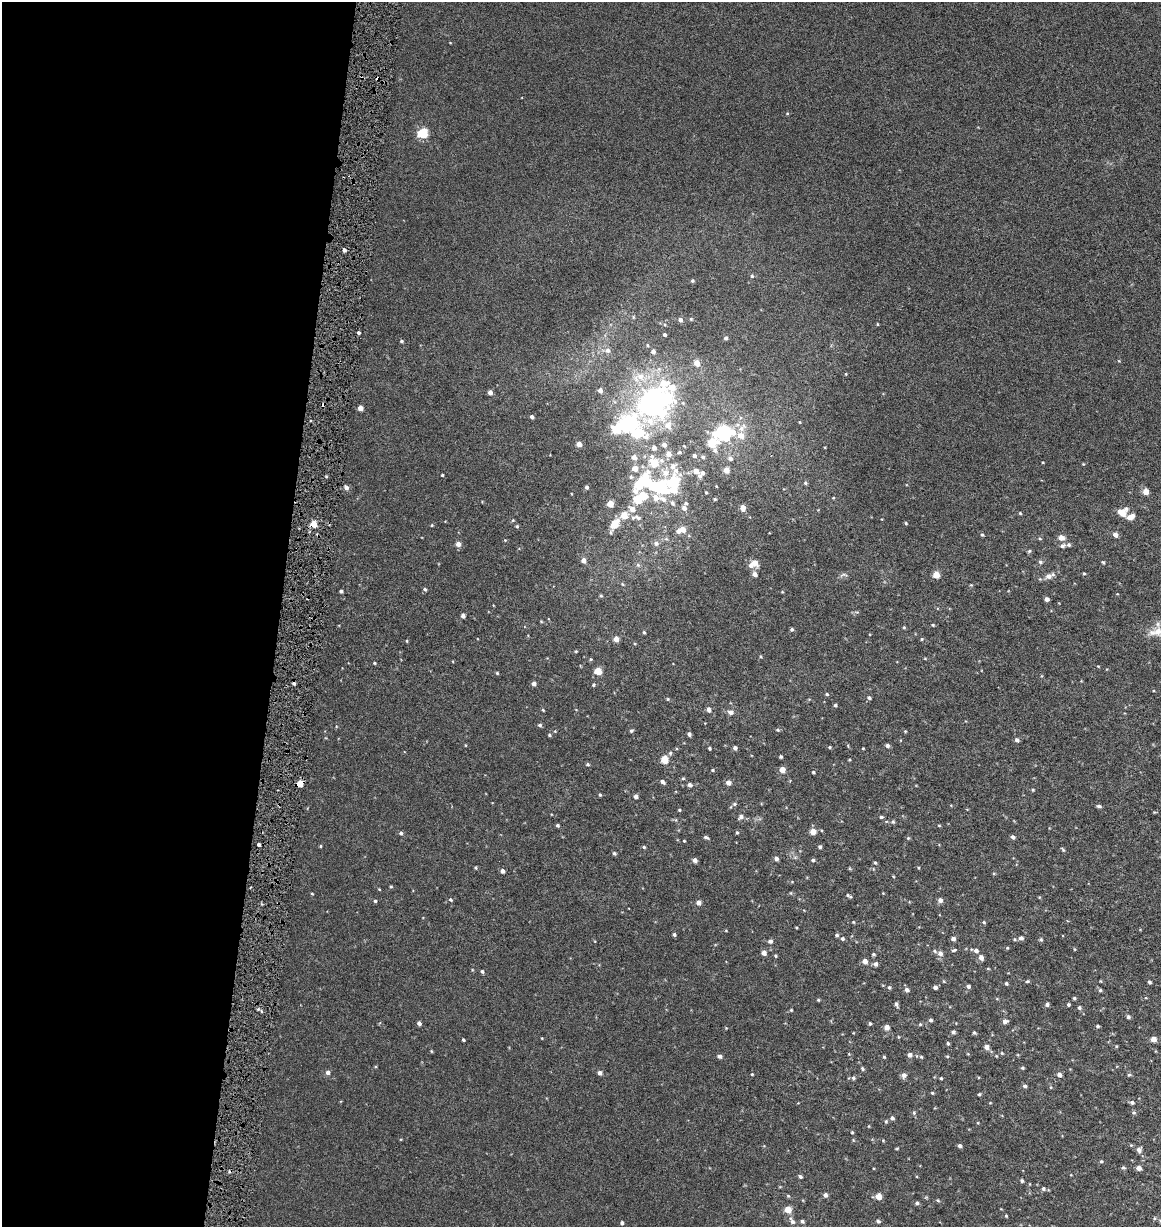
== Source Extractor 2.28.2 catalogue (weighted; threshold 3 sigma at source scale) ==
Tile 5 of 4 x 4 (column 1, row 2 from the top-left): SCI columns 287-1445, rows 2451-3675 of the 5150 x 4910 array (HDU 1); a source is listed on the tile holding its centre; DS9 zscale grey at full resolution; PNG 1163 x 1229 px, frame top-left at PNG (2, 2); no overlay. Shown black and unused: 24% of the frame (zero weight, under 3 of 6 exposures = <1% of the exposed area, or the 3 px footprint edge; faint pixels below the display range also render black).
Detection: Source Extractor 2.28.2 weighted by HDU 2 'WHT'; one run over the whole footprint, this tile lists its part. Background 0.00109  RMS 0.0025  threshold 0.0103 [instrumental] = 3 sigma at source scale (4.09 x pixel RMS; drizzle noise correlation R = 1.36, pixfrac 0.8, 0.0396/0.0396 arcsec/px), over >= 5 px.
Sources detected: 335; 7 inside a brighter object's white glare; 3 cosmic-ray / hot-pixel residue — not listed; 11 inside a brighter listed object's ellipse — not listed separately; the other 314 listed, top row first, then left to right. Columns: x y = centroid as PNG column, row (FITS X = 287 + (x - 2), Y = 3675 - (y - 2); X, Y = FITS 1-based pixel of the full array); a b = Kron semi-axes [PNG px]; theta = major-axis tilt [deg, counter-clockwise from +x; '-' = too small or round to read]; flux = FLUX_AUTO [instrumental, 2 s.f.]
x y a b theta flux
450 42 4 3 - 0.16
423 133 5 5 - 15
344 250 4 3 - 0.74
752 276 5 4 - 0.34
692 281 4 4 - 0.35
633 317 6 4 -89 0.25
691 319 5 4 - 0.27
680 320 5 5 - 0.82
877 324 4 3 - 0.19
359 333 3 3 - 0.63
664 335 4 3 - 0.44
726 338 5 4 - 0.55
401 341 4 4 - 0.35
647 345 5 4 - 0.31
608 350 8 7 - 1
653 351 5 5 - 0.94
697 363 5 5 - 2.4
846 374 4 4 - 0.19
640 377 17 12 -39 4.2
600 390 5 5 - 1.3
490 392 4 4 - 1.1
652 403 10 9 - 190
360 408 4 4 - 1.8
532 417 4 4 - 0.54
800 422 4 3 - 0.16
627 424 14 8 19 71
668 425 10 9 - 2
742 428 15 7 43 1.9
723 432 7 6 - 47
733 432 7 6 - 2.4
637 433 13 8 17 11
741 435 7 6 - 2.1
712 443 11 9 81 6.4
579 444 4 4 - 1.9
664 445 5 5 - 1
654 448 5 5 - 1
679 452 6 5 - 0.32
669 454 6 6 - 1.6
694 456 4 4 - 0.58
634 457 5 5 - 1.4
703 457 5 4 - 0.47
730 458 6 5 - 0.79
655 463 8 6 -29 5.2
1083 464 4 4 - 0.19
635 468 5 5 - 1.8
726 470 4 4 - 2.5
696 471 6 5 - 1.6
702 473 5 4 - 0.65
442 475 3 3 - 0.28
631 477 5 5 - 0.39
674 483 19 12 87 15
805 483 5 4 - 0.39
652 486 21 6 -26 15
661 486 9 6 -69 16
587 487 4 3 - 0.5
346 488 6 5 - 0.95
1146 491 5 4 - 2.6
706 492 3 3 - 0.23
658 498 33 10 -12 5
833 498 4 4 - 0.21
637 499 9 5 -73 6.9
715 499 4 3 - 0.26
610 504 4 4 - 3.2
743 508 5 4 - 2
632 509 8 6 -43 1.8
1122 512 10 9 - 3.3
1020 513 4 3 - 0.25
624 515 5 5 - 4.2
637 517 11 6 -29 0.98
1131 517 8 5 29 1.7
513 520 5 4 - 0.23
906 523 4 3 - 0.25
314 524 5 4 - 4.1
615 524 8 5 59 6.2
432 525 4 4 - 0.23
517 526 4 4 - 0.31
683 529 6 5 - 2.2
1115 534 5 4 - 1.4
982 535 5 4 - 0.32
1061 538 5 5 - 1.9
666 539 6 4 17 0.38
1040 539 6 4 -43 0.3
505 540 4 4 - 0.2
656 543 6 6 - 0.75
458 544 5 5 - 1.5
1062 546 7 5 22 0.65
1029 551 6 5 - 0.36
584 560 5 5 - 1.3
1040 562 6 5 - 0.54
1103 562 4 3 - 0.26
755 563 8 6 -52 2
638 565 7 5 -47 0.46
1084 573 4 3 - 0.25
755 574 6 5 - 1.1
843 575 12 4 7 0.62
936 575 5 4 - 3.3
1049 576 12 7 23 1.6
622 584 5 4 - 0.26
425 589 5 5 - 0.36
341 591 4 3 - 0.45
782 592 4 3 - 0.18
601 596 5 4 - 0.3
1046 599 4 4 - 0.9
463 616 4 4 - 0.93
541 621 5 3 - 0.21
933 625 4 3 - 0.26
904 627 4 4 - 0.24
792 629 4 4 - 0.41
1158 631 29 12 19 4
644 632 4 3 - 0.28
616 639 4 4 - 2
922 639 4 4 - 0.27
407 641 4 3 - 0.21
635 644 4 3 - 0.21
576 651 4 3 - 0.23
760 656 5 4 - 0.24
591 659 4 4 - 0.26
374 663 4 3 - 0.25
1098 666 4 3 - 0.16
598 671 5 5 - 5
497 673 4 4 - 0.28
534 684 4 4 - 1
593 685 4 4 - 0.31
827 694 5 4 - 0.29
869 698 5 4 - 0.47
668 699 4 4 - 0.25
835 705 4 4 - 0.39
543 710 4 3 - 0.22
709 710 5 4 - 1.1
731 712 7 6 - 0.9
540 725 5 4 - 0.45
778 730 5 4 - 0.35
555 731 4 4 - 0.2
631 731 5 4 - 0.36
689 734 4 3 - 0.6
549 735 4 4 - 0.34
1017 740 6 5 - 0.62
887 746 4 4 - 0.73
830 747 4 4 - 0.27
709 748 3 3 - 0.39
735 748 4 4 - 0.69
863 748 3 3 - 0.2
670 753 6 5 - 0.41
781 757 3 3 - 0.33
665 760 5 5 - 5.5
849 760 4 3 - 0.19
588 764 5 4 - 0.37
712 770 4 3 - 0.26
782 770 4 4 - 3
813 772 5 4 - 0.29
683 778 5 4 - 0.26
662 782 5 4 - 0.65
300 783 5 4 - 4.2
728 783 5 5 - 1.2
689 785 5 4 - 0.69
1033 790 4 4 - 0.24
600 795 4 3 - 0.28
636 796 4 4 - 0.96
734 804 6 5 - 0.36
1099 806 5 4 - 0.51
679 810 4 3 - 0.24
741 817 7 6 - 0.83
881 817 5 4 - 0.35
676 820 6 3 -71 0.27
893 822 5 5 - 0.41
557 825 4 4 - 0.43
939 825 5 3 - 0.2
813 832 5 5 - 2.6
401 833 5 4 - 0.55
737 833 5 4 - 0.3
706 837 5 3 - 0.5
1013 837 5 4 - 0.65
908 838 5 5 - 0.29
684 841 3 2 - 0.21
258 845 4 3 - 1.1
320 846 3 3 - 0.26
644 847 4 4 - 0.31
820 847 4 4 - 0.53
1063 850 7 4 -47 0.32
614 853 5 4 - 0.4
776 858 5 4 - 0.9
695 860 4 4 - 1
813 860 4 4 - 0.44
875 863 5 3 - 0.31
476 868 4 4 - 0.26
918 868 4 3 - 0.22
502 871 4 4 - 0.86
893 876 4 3 - 0.2
391 887 4 3 - 0.25
379 889 4 3 - 0.18
791 893 5 3 - 0.18
883 893 3 3 - 0.15
312 894 4 3 - 0.19
848 895 6 6 - 0.43
1039 897 4 3 - 0.2
451 900 5 4 - 0.39
940 900 5 5 - 1.1
375 901 4 4 - 0.33
699 903 5 4 - 1.1
853 922 4 4 - 0.2
984 922 5 4 - 0.32
796 927 4 2 - 0.19
726 931 4 3 - 0.17
674 935 4 4 - 0.44
837 935 5 4 - 0.44
1021 938 5 5 - 0.84
842 939 5 5 - 0.45
953 939 4 4 - 0.9
1041 940 5 5 - 0.33
770 941 6 5 - 0.65
1007 948 5 4 - 0.23
1074 949 5 3 - 0.19
954 950 7 4 16 0.35
976 951 5 5 - 0.81
764 953 5 4 - 1.2
940 953 6 6 - 1.1
873 954 4 3 - 0.35
775 956 4 3 - 0.26
981 957 5 4 - 1.3
865 961 4 4 - 1.8
875 964 5 5 - 0.69
988 968 4 3 - 0.21
482 971 4 3 - 0.44
943 981 5 3 - 0.2
1027 981 5 4 - 0.33
1100 981 4 3 - 0.18
1149 982 4 3 - 0.41
1006 983 4 4 - 0.37
968 986 5 4 - 0.58
889 987 5 4 - 0.35
935 987 4 4 - 0.74
907 990 6 5 - 0.76
1100 990 5 5 - 0.36
1074 998 4 4 - 0.36
818 1000 4 3 - 0.24
896 1004 6 3 -64 0.57
1047 1004 4 4 - 0.64
1068 1005 4 4 - 0.36
1079 1008 5 5 - 0.52
258 1009 5 5 - 0.43
791 1010 4 4 - 0.26
1128 1017 5 4 - 0.56
930 1020 4 4 - 0.51
1005 1021 6 4 6 0.97
419 1023 4 4 - 0.76
870 1024 4 3 - 0.32
920 1024 5 4 - 0.27
1097 1026 4 4 - 0.38
887 1027 5 4 - 1.6
726 1028 4 4 - 0.18
953 1032 4 4 - 0.58
974 1033 4 4 - 0.33
898 1037 5 3 - 0.22
542 1038 3 3 - 0.15
1153 1039 4 4 - 2.3
463 1040 3 3 - 0.29
948 1043 5 4 - 0.34
1116 1046 4 4 - 0.21
987 1047 5 5 - 1.2
431 1051 4 3 - 0.21
1002 1053 5 4 - 0.26
849 1054 4 4 - 0.18
910 1055 5 5 - 1
720 1056 4 4 - 0.88
917 1056 5 3 - 0.23
947 1056 4 4 - 0.23
996 1056 4 3 - 0.19
884 1057 4 4 - 0.28
921 1057 4 4 - 0.25
1022 1068 4 4 - 0.31
862 1069 6 4 -49 0.4
328 1072 5 5 - 0.86
600 1073 5 4 - 1
752 1074 4 3 - 0.21
904 1075 6 6 - 0.94
1059 1075 5 5 - 1.1
1129 1075 6 4 11 0.33
853 1078 5 5 - 0.42
941 1078 3 3 - 0.26
1025 1086 5 4 - 0.54
1050 1087 5 3 - 0.23
932 1093 4 3 - 0.29
979 1094 4 3 - 0.29
1132 1102 5 4 - 0.55
990 1103 4 2 - 0.17
1134 1112 5 5 - 0.37
914 1113 6 4 89 0.39
892 1118 5 5 - 0.6
886 1121 5 4 - 0.3
978 1123 4 3 - 0.18
869 1126 4 3 - 0.17
852 1132 3 3 - 0.25
853 1140 6 3 -71 0.21
883 1140 4 4 - 0.21
960 1146 4 4 - 0.69
897 1148 5 3 - 0.21
1139 1150 7 6 - 0.81
1101 1161 4 4 - 0.32
1123 1168 5 5 - 0.39
1139 1168 5 4 - 1.2
800 1176 5 4 - 0.5
1022 1181 4 4 - 0.42
1043 1189 5 5 - 0.46
825 1195 5 4 - 0.78
788 1196 5 4 - 0.25
878 1196 5 4 - 2.8
938 1200 5 4 - 0.3
917 1203 4 4 - 0.47
788 1210 5 4 - 4.4
1006 1216 4 3 - 0.25
792 1221 11 5 -60 0.92
802 1221 4 4 - 0.51
878 1221 5 4 - 0.43
622 1223 4 4 - 0.5
Overlapping masked pixels (flux is a lower limit): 2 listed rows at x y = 314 524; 300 783
Isophote crosses this tile's border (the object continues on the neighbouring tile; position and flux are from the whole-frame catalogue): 1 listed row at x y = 1158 631